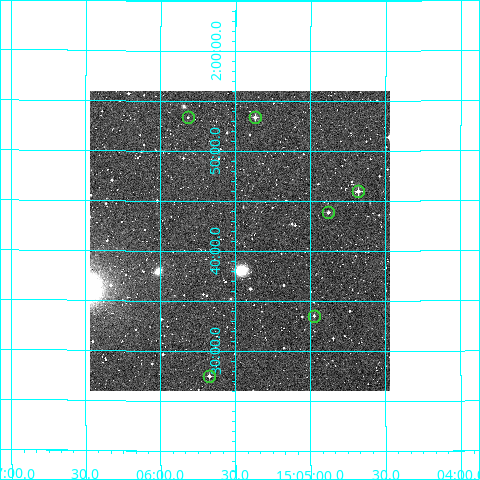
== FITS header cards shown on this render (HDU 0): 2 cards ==
NAXIS1  =                  300
NAXIS2  =                  300

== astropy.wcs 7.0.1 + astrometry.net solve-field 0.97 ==
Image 300 x 300 px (HDU 0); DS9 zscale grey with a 90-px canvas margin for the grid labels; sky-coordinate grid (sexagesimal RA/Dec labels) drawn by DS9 from the SOLVED WCS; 6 Tycho-2 reference stars matched to detected sources circled (green)
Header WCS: RA---TAN/DEC--TAN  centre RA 15:05:28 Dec +01:41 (226.37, +1.68 deg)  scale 6 arcsec/px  FOV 30.0' x 30.0'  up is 0 deg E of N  parity normal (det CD < 0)
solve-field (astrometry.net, Tycho-2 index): VERIFIED the header's WCS against the Tycho-2 star catalogue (verified at 2 index scales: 6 matches each, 0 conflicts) and refined it, rather than solving blind
Solved WCS: RA---TAN-SIP/DEC--TAN-SIP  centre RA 15:05:28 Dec +01:41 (226.37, +1.68 deg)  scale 6 arcsec/px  FOV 30.0' x 30.0'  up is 0 deg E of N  parity normal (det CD < 0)
The solver's refit moves the header's centre by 0.95 arcsec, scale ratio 0.9999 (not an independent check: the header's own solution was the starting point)
Tycho-2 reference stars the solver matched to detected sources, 6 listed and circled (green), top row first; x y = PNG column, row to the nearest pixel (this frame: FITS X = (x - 90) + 1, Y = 300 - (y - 91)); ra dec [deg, ICRS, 3 dp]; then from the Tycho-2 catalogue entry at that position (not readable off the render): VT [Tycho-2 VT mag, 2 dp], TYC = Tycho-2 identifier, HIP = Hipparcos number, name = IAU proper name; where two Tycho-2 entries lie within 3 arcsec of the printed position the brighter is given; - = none
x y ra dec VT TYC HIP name
188 117 226.454 +1.889 12.24 338-141-1 - -
255 117 226.342 +1.890 11.28 338-25-1 - -
358 191 226.169 +1.766 10.53 334-865-1 - -
328 212 226.219 +1.732 11.26 334-368-1 - -
314 316 226.243 +1.559 11.49 334-767-1 - -
209 376 226.418 +1.458 11.52 334-148-1 - -